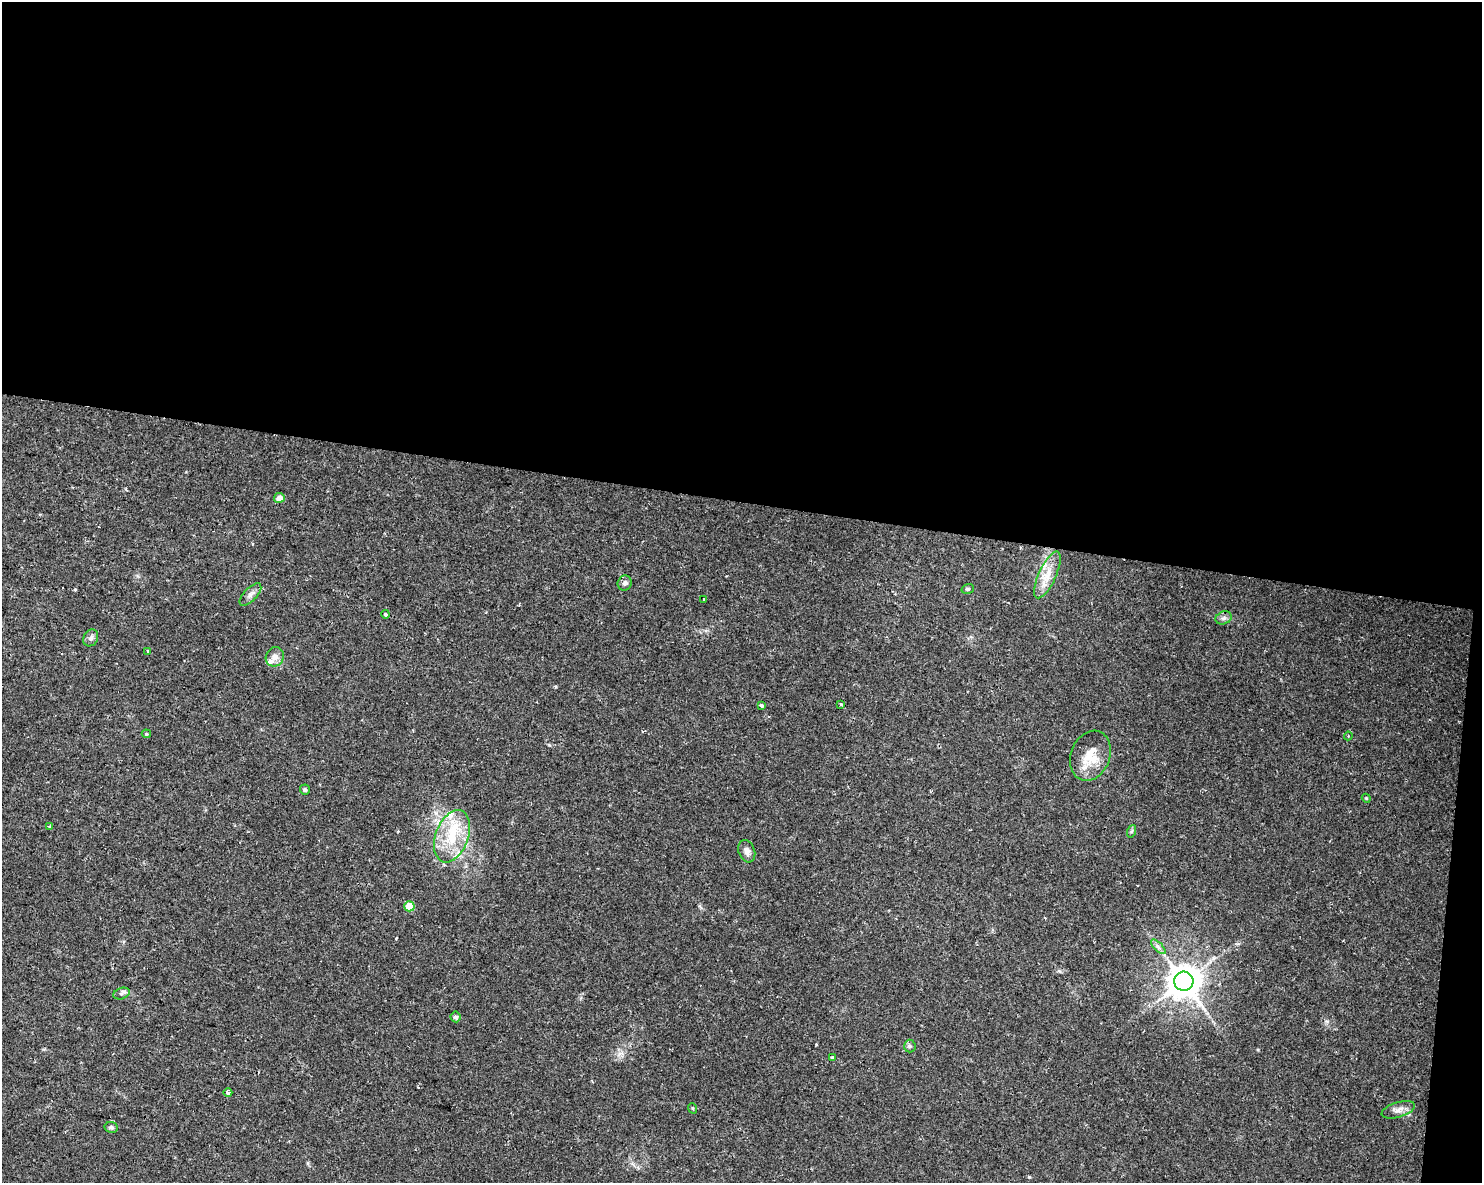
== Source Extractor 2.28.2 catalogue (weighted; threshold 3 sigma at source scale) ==
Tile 3 of 3 x 4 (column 3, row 1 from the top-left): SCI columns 3249-4728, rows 3543-4723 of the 4958 x 4735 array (HDU 1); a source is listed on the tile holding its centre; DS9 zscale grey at full resolution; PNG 1484 x 1185 px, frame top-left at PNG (2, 2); each listed source drawn as its Kron ellipse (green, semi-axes under 4 px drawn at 4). Shown black and unused: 44% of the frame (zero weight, under 2 of 3 exposures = <1% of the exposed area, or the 3 px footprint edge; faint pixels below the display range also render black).
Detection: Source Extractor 2.28.2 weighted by HDU 2 'WHT'; one run over the whole footprint, this tile lists its part. Background 0.0302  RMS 0.0033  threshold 0.0149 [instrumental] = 3 sigma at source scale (4.5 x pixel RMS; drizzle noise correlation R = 1.50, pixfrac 1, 0.0396/0.0396 arcsec/px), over >= 5 px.
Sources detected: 38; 2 cosmic-ray / hot-pixel residue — neither listed nor drawn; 3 inside a brighter listed object's ellipse — not listed separately; the other 33 listed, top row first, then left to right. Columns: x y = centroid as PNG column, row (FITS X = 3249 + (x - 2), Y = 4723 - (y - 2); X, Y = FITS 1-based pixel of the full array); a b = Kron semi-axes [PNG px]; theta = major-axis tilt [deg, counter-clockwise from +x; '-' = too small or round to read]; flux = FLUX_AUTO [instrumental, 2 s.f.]
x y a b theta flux
279 498 5 5 - 2.5
1047 575 25 8 65 5.1
625 583 7 7 - 1.1
968 589 6 5 - 0.5
250 595 14 6 46 1.6
704 599 3 3 - 1.4
385 614 4 3 - 3
1224 618 8 6 21 1
91 638 9 7 62 1.1
147 651 3 3 - 0.78
275 657 10 9 - 2.2
841 704 4 3 - 0.38
761 705 4 3 - 0.75
146 734 5 4 - 0.4
1348 736 4 4 - 0.39
1090 756 26 19 69 8.4
305 790 5 5 - 0.72
1366 798 4 3 - 0.29
49 827 4 3 - 0.58
1132 831 6 4 70 0.47
452 836 27 16 69 13
747 851 11 8 -69 1.7
409 906 5 5 - 6.7
1158 947 9 3 -45 0.88
1184 981 9 9 - 700
121 994 8 5 20 0.82
456 1017 5 5 - 0.78
910 1046 6 6 - 0.64
832 1057 4 3 - 0.42
228 1093 4 3 - 0.89
692 1108 5 3 - 0.33
1398 1110 17 7 17 2.1
111 1127 7 5 -9 0.78